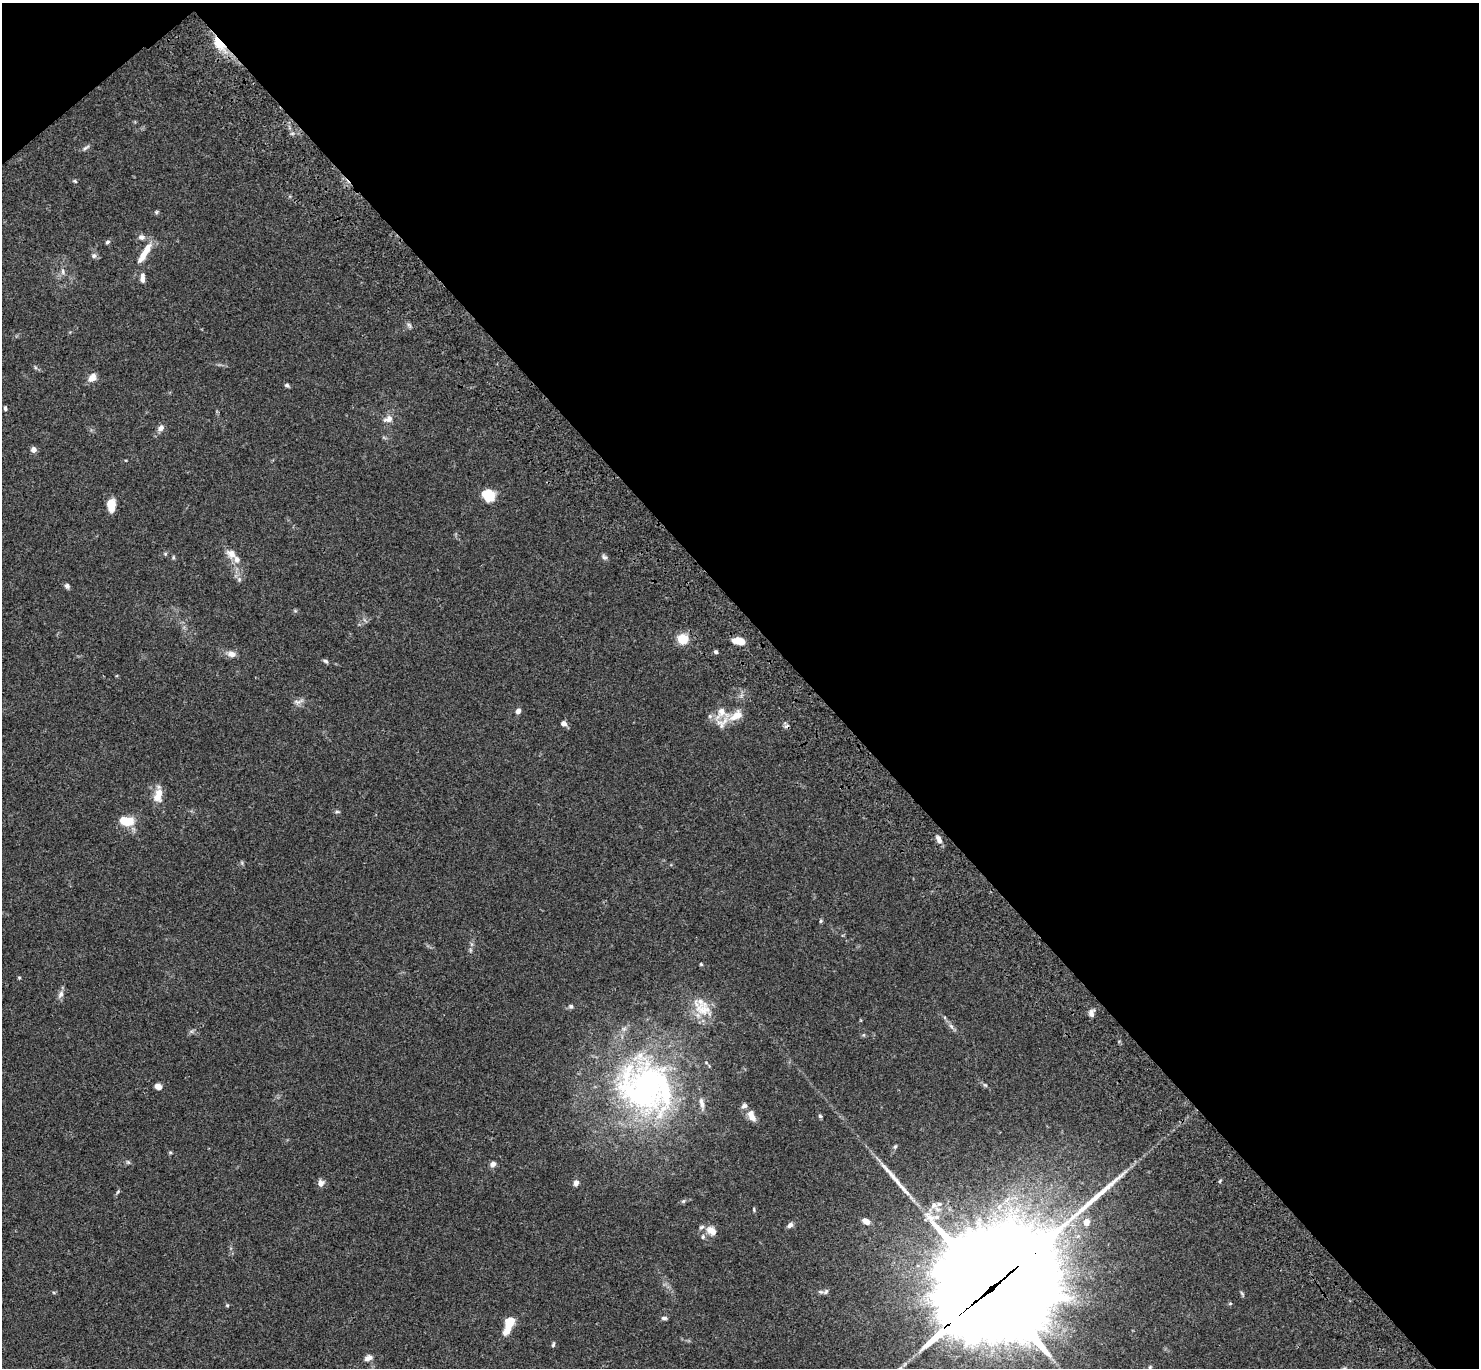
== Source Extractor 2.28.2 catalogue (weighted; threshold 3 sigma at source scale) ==
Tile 3 of 4 x 4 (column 3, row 1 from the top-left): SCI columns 3057-4533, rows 4483-5848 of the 6109 x 6091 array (HDU 1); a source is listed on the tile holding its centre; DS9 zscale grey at full resolution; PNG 1481 x 1370 px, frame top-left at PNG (2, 3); no overlay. Shown black and unused: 46% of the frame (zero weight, under 3 of 4 exposures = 6% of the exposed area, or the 3 px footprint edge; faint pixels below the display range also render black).
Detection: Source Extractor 2.28.2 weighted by HDU 2 'WHT'; one run over the whole footprint, this tile lists its part. Background 0.0586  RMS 0.0052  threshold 0.0233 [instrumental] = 3 sigma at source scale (4.5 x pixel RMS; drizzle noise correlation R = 1.50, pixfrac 1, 0.05/0.05 arcsec/px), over >= 5 px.
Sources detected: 86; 1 cosmic-ray / hot-pixel residue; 1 long thin detection or spike segment (spike, bleed or trail) — not listed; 10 inside a brighter listed object's ellipse — not listed separately; the other 74 listed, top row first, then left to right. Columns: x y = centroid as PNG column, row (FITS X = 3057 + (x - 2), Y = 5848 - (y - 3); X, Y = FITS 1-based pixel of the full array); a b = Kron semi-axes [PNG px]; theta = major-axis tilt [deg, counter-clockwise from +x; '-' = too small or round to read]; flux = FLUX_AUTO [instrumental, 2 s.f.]
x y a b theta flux
219 43 21 10 -52 9.3
86 147 12 4 33 1.2
75 181 6 4 -45 0.57
156 212 5 5 - 0.72
141 237 9 7 -16 2.1
107 242 6 4 18 0.89
144 254 27 9 58 7.2
94 256 7 6 - 1.4
63 271 8 6 -88 1.4
142 276 8 6 86 1.7
409 325 8 4 -45 1.1
92 378 9 6 48 4.6
287 385 5 5 - 0.99
5 408 5 4 - 0.99
388 419 12 8 17 3.2
161 428 10 7 40 2
33 449 6 6 - 2.5
489 496 12 10 -43 12
111 505 13 8 -88 6.4
165 554 5 4 - 0.63
232 554 13 10 -37 4.3
173 557 6 4 -73 0.61
604 557 8 6 -32 1.2
239 579 6 5 - 1
67 586 7 6 - 1.3
683 639 8 8 - 11
739 641 13 7 -13 6.6
716 652 5 4 - 0.92
232 654 11 7 -14 2.9
325 661 7 4 -27 0.92
298 702 13 5 10 1.9
518 711 7 6 - 1.6
722 713 22 19 0 9.6
564 723 8 6 -18 1.8
158 795 20 9 80 6.4
337 812 6 4 1 0.74
126 821 17 10 -7 11
939 839 11 6 -60 2.2
821 921 5 4 - 0.62
701 964 4 4 - 0.57
19 977 5 3 - 0.5
61 994 11 7 65 2.2
571 1006 6 6 - 1.2
703 1009 27 20 -26 12
1091 1013 9 6 80 2
951 1026 9 5 -54 1.5
985 1085 7 4 -44 0.82
158 1087 7 5 -25 2.8
646 1088 74 65 -28 160
751 1116 13 7 -65 4.6
820 1116 5 5 - 0.82
895 1146 6 4 67 0.76
170 1152 5 4 - 0.6
128 1162 7 4 -44 0.78
493 1164 7 6 - 1.9
321 1183 9 7 86 2.5
576 1183 7 6 - 2.2
683 1201 6 4 44 0.76
934 1205 10 9 - 2.9
754 1210 6 4 -81 0.59
866 1221 9 6 -32 3.1
1086 1222 8 7 - 3.7
790 1225 7 6 - 1.9
711 1231 14 10 -37 4.3
703 1237 7 5 70 0.94
991 1289 68 31 39 23000
826 1291 8 5 51 1.3
1230 1303 5 3 - 0.5
227 1305 5 4 - 0.51
664 1318 7 5 -1 1.2
510 1322 16 8 66 11
553 1344 7 4 64 0.73
368 1358 10 7 21 2.4
1150 1368 8 4 79 0.88
Overlapping masked pixels (flux is a lower limit): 2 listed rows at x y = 219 43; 991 1289
Isophote crosses this tile's border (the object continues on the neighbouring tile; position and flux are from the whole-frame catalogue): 1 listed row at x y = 1150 1368